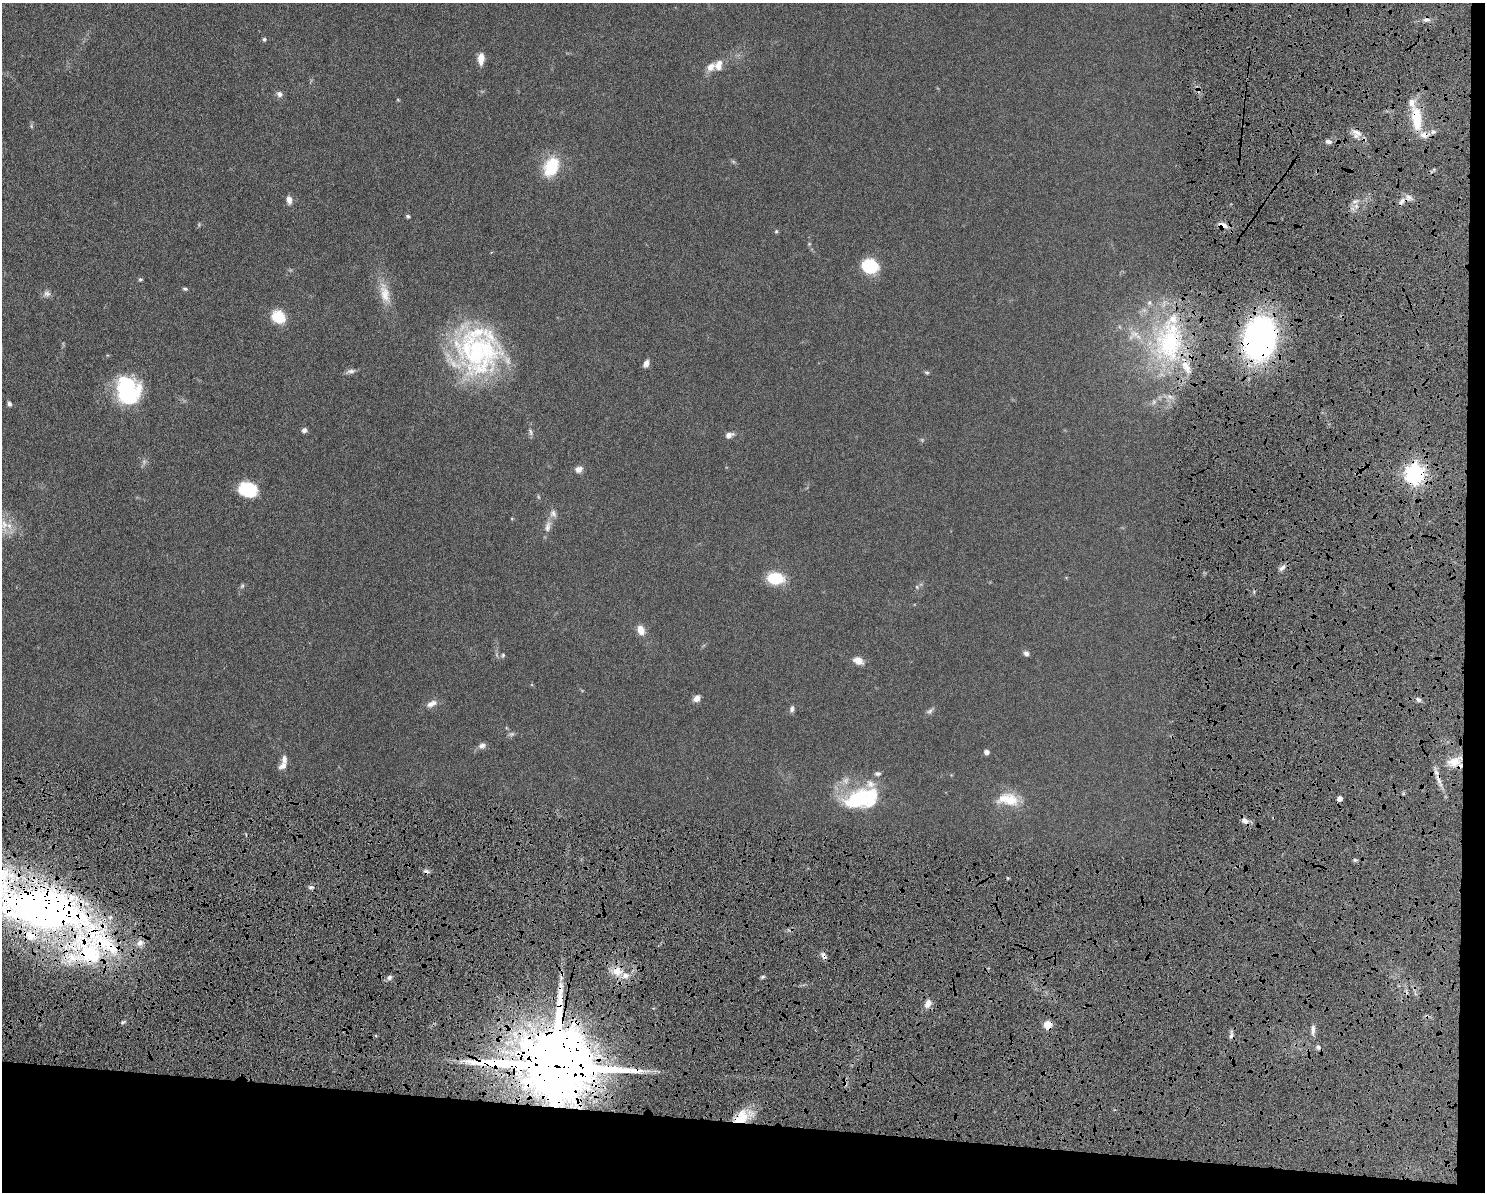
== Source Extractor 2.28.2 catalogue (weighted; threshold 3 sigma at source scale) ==
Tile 12 of 3 x 4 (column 3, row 4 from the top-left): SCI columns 3104-4586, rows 12-1201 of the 4818 x 4785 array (HDU 1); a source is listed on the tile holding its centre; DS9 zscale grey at full resolution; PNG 1487 x 1194 px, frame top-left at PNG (2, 3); no overlay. Shown black and unused: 8% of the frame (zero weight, under 6 of 12 exposures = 3% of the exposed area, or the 3 px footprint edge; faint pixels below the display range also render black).
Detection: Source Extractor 2.28.2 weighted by HDU 2 'WHT'; one run over the whole footprint, this tile lists its part. Background 0.0865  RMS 0.0047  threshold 0.0191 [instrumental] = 3 sigma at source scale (4.09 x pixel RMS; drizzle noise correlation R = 1.36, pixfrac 0.8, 0.05/0.05 arcsec/px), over >= 5 px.
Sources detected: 107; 3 too faint to see at this stretch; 2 inside a brighter object's white glare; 4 cosmic-ray / hot-pixel residue — not listed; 17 inside a brighter listed object's ellipse — not listed separately; the other 81 listed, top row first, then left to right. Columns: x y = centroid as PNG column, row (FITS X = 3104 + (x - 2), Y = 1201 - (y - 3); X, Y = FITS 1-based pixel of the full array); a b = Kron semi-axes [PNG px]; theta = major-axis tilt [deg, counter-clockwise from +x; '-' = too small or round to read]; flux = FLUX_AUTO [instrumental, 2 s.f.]
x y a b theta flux
264 39 5 4 - 0.63
481 59 13 7 86 3.7
718 65 14 10 72 3.9
279 94 8 7 - 1.5
398 100 5 3 - 0.35
1416 119 31 11 -85 15
31 126 6 4 -72 0.56
1357 132 16 7 -28 3
1433 132 8 6 12 1.4
1328 142 7 5 -14 1.3
551 167 22 15 64 16
289 200 12 7 -80 2.2
1402 201 12 6 51 2.4
408 216 6 4 -18 0.64
1223 225 13 7 -13 3
776 231 6 5 - 0.55
809 244 5 3 - 0.35
870 266 15 13 -6 18
140 279 5 4 - 0.64
185 289 7 4 -10 0.62
385 293 32 13 -75 8.1
47 294 10 8 -1 1.7
278 317 12 10 -39 13
1259 338 24 18 79 220
1170 343 54 43 -89 68
478 352 54 53 - 74
646 363 8 6 68 2.1
351 371 14 5 11 1.5
927 373 7 4 -16 0.59
127 389 24 23 - 41
1154 402 7 6 - 1.1
9 404 5 5 - 1.1
304 430 6 6 - 1.3
530 432 11 4 -77 1.1
729 435 9 6 19 2.2
579 469 10 8 29 2.1
1415 474 7 7 - 230
248 489 18 14 -17 16
512 518 5 3 - 0.34
4 524 21 11 -75 6.9
548 526 18 8 77 2.9
1282 568 11 5 40 1.6
775 578 15 10 -3 17
242 586 7 4 45 0.72
917 587 6 4 -48 0.53
641 630 12 8 -72 3.8
1026 653 7 6 - 1.3
503 655 5 5 - 0.61
858 661 13 8 -25 3.3
697 698 9 7 51 2.3
1418 699 8 6 -40 1.2
432 704 16 8 26 2.6
792 709 8 6 85 1.3
930 711 9 6 47 1.2
482 746 10 7 22 1.8
986 752 5 4 - 1.9
1454 762 18 12 3 5.8
283 766 10 7 24 2.2
878 774 8 5 -1 1.1
1439 779 17 5 -74 3.2
1339 798 4 4 - 2.9
856 800 34 22 33 26
1010 800 23 20 -20 9.8
1245 821 9 6 -29 2.2
1355 860 6 4 -18 0.61
1008 878 4 3 - 0.44
311 887 6 5 - 0.98
43 908 67 30 -9 330
95 946 73 64 7 99
824 956 10 5 -56 1.7
617 971 14 12 -7 6.1
389 977 7 6 - 1.2
763 977 6 4 23 0.71
928 1003 11 7 63 2.7
123 1022 6 4 18 0.65
1048 1025 7 6 - 6
1313 1029 14 5 86 1.9
1318 1047 5 5 - 0.98
556 1066 22 16 -4 8000
845 1084 5 5 - 0.81
741 1117 20 14 50 11
Overlapping masked pixels (flux is a lower limit): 15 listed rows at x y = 1416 119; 1402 201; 1223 225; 1259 338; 1170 343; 1415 474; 1439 779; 43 908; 95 946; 824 956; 617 971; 1048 1025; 556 1066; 845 1084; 741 1117
Isophote crosses this tile's border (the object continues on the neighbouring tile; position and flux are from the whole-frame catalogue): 2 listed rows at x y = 4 524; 43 908